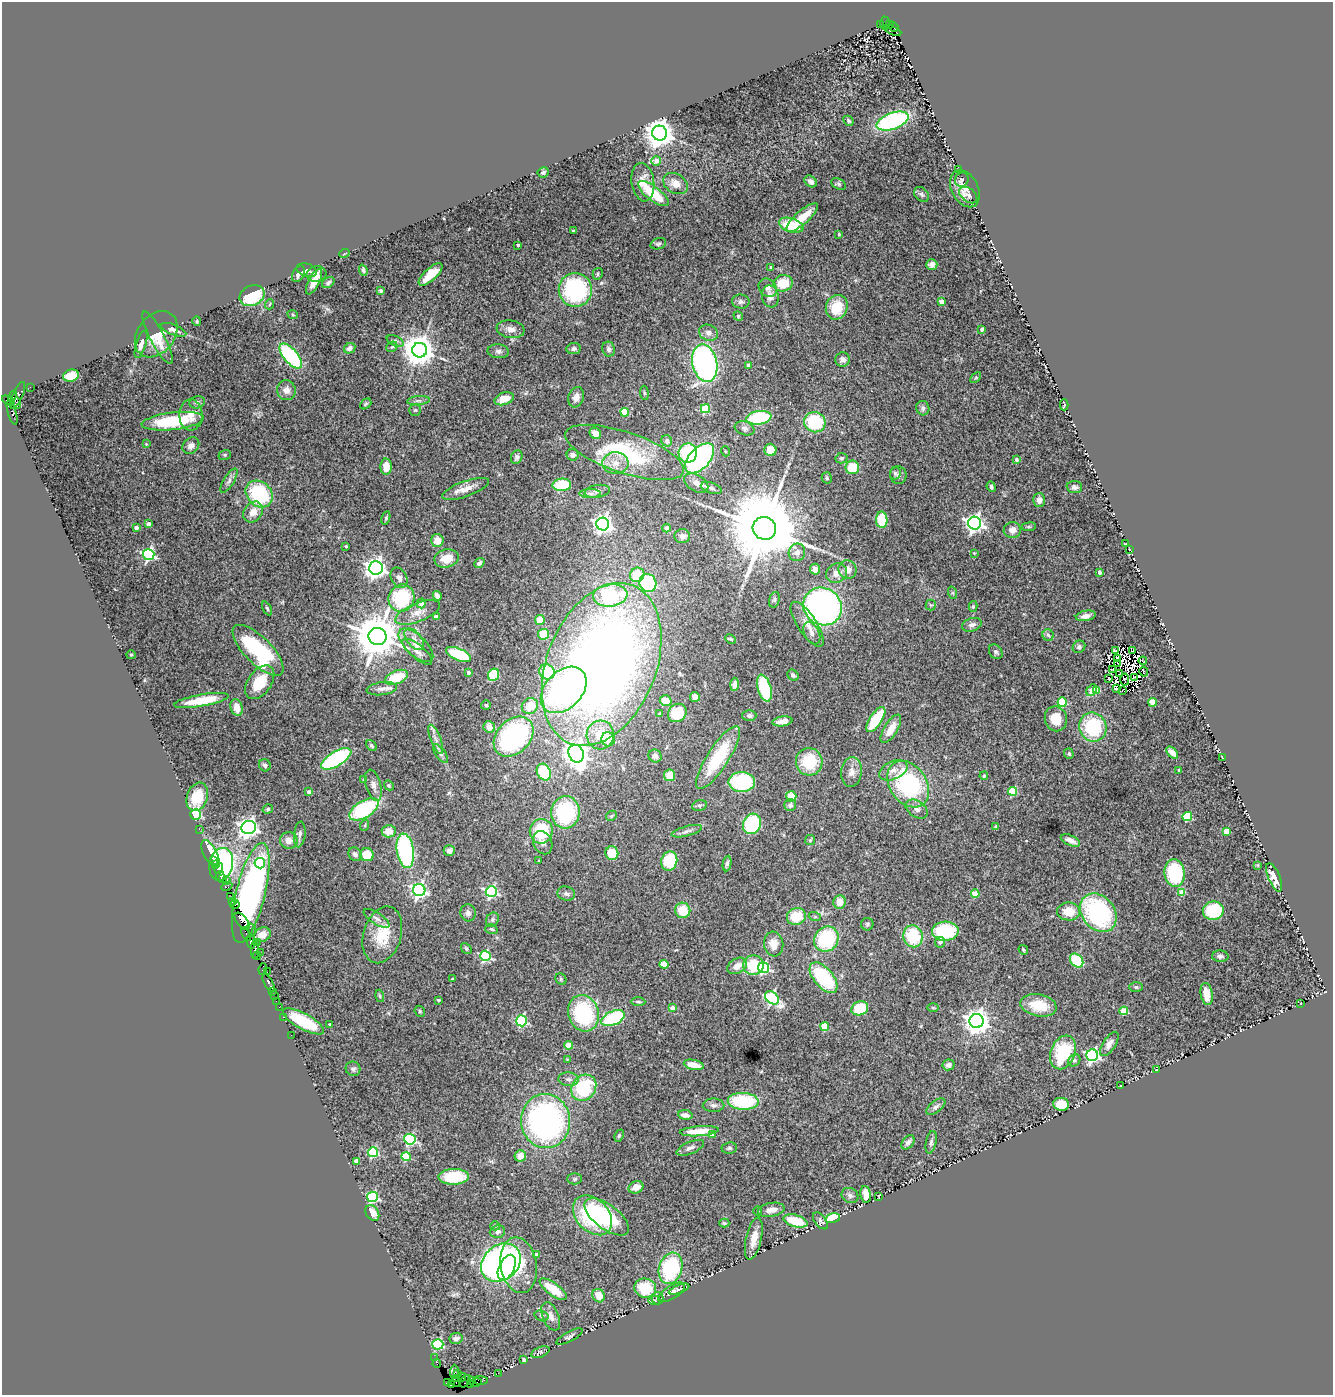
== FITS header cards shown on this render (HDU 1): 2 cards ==
NAXIS1  =                 1331
NAXIS2  =                 1393

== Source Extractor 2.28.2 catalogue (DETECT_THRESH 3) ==
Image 1331 x 1393 px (HDU 1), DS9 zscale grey, 1 PNG px = 1 image px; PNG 1335 x 1397 px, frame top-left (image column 1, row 1393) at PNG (2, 2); each listed source drawn as its Kron ellipse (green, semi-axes under 4 px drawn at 4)
Background 2.75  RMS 0.083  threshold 0.248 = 3 sigma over >= 5 px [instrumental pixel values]
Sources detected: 473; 13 with non-positive FLUX_AUTO (blend fragments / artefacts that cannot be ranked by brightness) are neither listed nor drawn; the other 460 listed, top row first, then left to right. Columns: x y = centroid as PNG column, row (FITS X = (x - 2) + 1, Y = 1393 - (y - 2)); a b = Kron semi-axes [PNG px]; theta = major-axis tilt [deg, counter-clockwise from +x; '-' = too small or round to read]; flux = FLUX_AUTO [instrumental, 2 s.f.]
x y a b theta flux
885 23 7 4 88 1100
880 25 3 3 - 310
889 25 3 3 - 1300
894 27 5 3 - 1200
892 31 9 3 -22 700
848 121 5 4 - 9.1
893 121 17 8 20 810
660 133 7 7 - 8000
656 161 5 4 - 37
958 169 2 2 - 4
543 172 5 5 - 12
962 180 7 6 - 11
811 181 7 5 -39 27
643 182 19 11 -82 70
675 184 13 9 -31 51
839 184 8 5 -28 11
965 189 20 13 -63 68
653 194 18 7 -38 210
921 194 8 6 -46 14
968 195 10 6 -39 16
802 218 20 6 41 110
791 225 13 7 -17 180
573 231 3 3 - 12
839 234 3 2 - 5.2
658 244 8 5 17 12
518 245 3 3 - 11
344 254 5 3 - 4.4
932 264 5 5 - 28
771 268 4 3 - 17
307 270 10 6 -18 23
363 270 6 4 -71 9.4
298 274 9 5 61 25
316 274 10 8 5 25
430 274 15 6 43 120
598 274 6 5 - 8.3
314 282 14 5 63 58
328 283 7 5 35 12
783 283 9 8 - 130
768 288 10 8 -48 30
575 290 17 16 - 620
381 291 3 3 - 8.5
252 296 13 10 25 260
770 296 11 8 -80 45
941 301 4 4 - 67
741 302 9 7 -8 18
270 304 5 3 - 5.6
837 307 12 10 68 160
293 315 5 3 - 5.4
738 316 5 4 - 7.1
197 321 5 3 - 5.7
511 329 14 9 -9 43
982 329 4 3 - 20
173 330 13 5 -22 27
709 333 9 8 - 30
156 334 25 18 53 110
157 338 29 7 -62 69
395 341 9 5 -24 14
141 344 14 5 72 27
392 347 6 4 42 8.3
350 348 6 5 - 27
574 349 7 5 7 14
609 349 7 6 - 19
420 350 7 7 - 11000
498 351 10 7 -7 20
291 356 15 7 -49 660
842 360 7 7 - 25
705 363 19 12 -78 1500
749 365 4 4 - 20
71 376 8 6 14 110
976 378 6 4 45 7.6
30 387 2 2 - 45
286 390 10 9 - 40
644 393 7 3 -82 7.5
18 395 14 5 66 980
13 396 5 3 - 240
576 397 10 7 74 41
504 399 10 6 18 71
8 401 7 3 -29 510
418 401 11 4 5 18
197 402 8 6 12 13
17 403 5 2 - 320
366 404 6 4 40 9.3
1064 405 5 2 - 6.9
923 408 7 6 - 17
705 409 4 4 - 250
415 410 6 5 - 8.5
12 412 13 4 -74 730
625 412 4 4 - 160
191 415 15 11 -88 59
759 418 13 6 9 430
173 421 31 8 6 300
815 422 11 10 - 310
745 428 10 6 -18 19
595 433 6 5 - 50
667 441 6 5 - 20
146 444 4 4 - 5.9
191 446 9 7 44 27
770 450 6 6 - 62
725 451 5 3 - 4.5
625 452 62 20 -18 530
688 453 10 9 - 280
225 455 6 5 - 7.8
573 455 6 5 - 28
517 457 7 5 64 14
700 458 18 10 47 980
841 458 6 5 - 9.8
1016 460 4 3 - 16
615 463 13 11 -3 73
386 467 8 5 -87 57
852 467 7 6 - 130
895 473 6 5 - 12
898 475 9 8 - 19
827 478 5 5 - 9.6
229 481 14 5 58 22
696 483 13 8 -30 34
562 485 9 6 3 230
991 487 5 4 - 15
1074 487 7 6 - 21
711 488 11 5 -18 18
466 489 25 7 20 62
597 491 13 6 9 25
590 493 11 4 0 17
259 494 15 12 -44 410
1039 500 7 6 - 31
253 512 11 9 53 61
386 518 7 4 76 8.4
882 520 8 5 -88 180
974 523 6 6 - 2600
148 524 4 4 - 33
603 524 6 6 - 2400
1029 527 7 3 8 7.9
136 528 4 3 - 22
666 528 4 4 - 11
764 528 12 11 - 84000
1012 530 8 8 - 39
682 536 8 7 - 21
437 541 6 6 - 68
1125 544 3 2 - 4.4
346 546 3 3 - 8
1129 549 3 2 - 3.2
797 552 9 8 - 28
974 553 4 3 - 4.7
149 555 6 5 - 900
447 558 12 9 11 92
479 563 6 4 41 19
376 568 7 6 - 3500
815 569 5 5 - 29
848 570 9 8 - 46
1099 572 4 4 - 14
837 573 11 9 31 48
637 575 7 7 - 120
399 578 11 7 -63 29
648 583 9 8 - 350
953 593 6 4 -72 6.8
610 595 17 11 6 610
437 596 5 4 - 23
401 598 14 13 - 350
774 600 8 5 74 12
421 603 5 4 - 30
931 605 5 5 - 8
823 606 20 18 -37 1800
973 606 5 4 - 9.6
267 608 7 4 -63 8.3
418 613 24 9 22 66
1086 616 10 5 11 31
436 617 4 4 - 60
540 620 5 4 - 83
807 624 26 9 -57 76
972 625 10 6 18 23
812 633 12 7 -62 29
544 634 6 5 - 110
1048 635 6 5 - 12
377 637 9 8 - 26000
414 639 13 7 -50 40
731 639 6 3 -26 7.1
416 645 22 10 -44 66
1079 647 7 6 - 13
258 650 33 13 -45 600
1133 650 3 2 - 13
1116 651 4 3 - 10
417 652 18 7 -41 40
996 652 8 6 -53 13
459 654 13 6 -23 240
131 655 5 4 - 7.2
1118 659 3 2 - 7.2
1143 661 4 2 - 3.2
1117 663 4 2 - 0.34
602 664 85 54 68 6300
1112 669 4 2 - 5.7
468 672 3 3 - 22
547 672 8 7 - 230
1144 672 5 2 - 7.4
1119 674 3 2 - 0.23
494 675 6 5 - 250
793 675 6 5 - 15
396 677 12 6 21 170
1134 678 4 2 - 7.4
1109 679 3 2 - 3.2
1125 679 6 2 -87 11
260 682 19 11 54 170
735 684 6 4 87 21
764 688 14 6 -74 290
382 689 15 6 7 31
1117 689 3 3 - 4.1
564 690 27 18 46 1100
1092 690 6 4 60 62
1097 690 4 4 - 96
1122 691 3 2 - 13
695 697 5 4 - 46
201 700 28 6 10 140
666 701 6 5 - 71
1062 702 4 4 - 280
1153 702 4 4 - 110
486 705 5 5 - 7.5
530 706 8 7 - 100
237 707 8 6 -75 66
677 713 10 8 41 170
659 714 4 4 - 6.3
749 716 7 5 0 16
1056 719 12 11 - 110
876 720 14 6 57 250
782 721 10 5 9 36
489 727 6 5 - 46
1093 727 15 13 -69 410
891 729 16 6 59 76
600 735 14 13 - 140
514 737 23 16 46 1000
436 739 16 5 -69 33
608 739 7 7 - 96
371 746 6 4 -51 10
1172 753 7 4 -46 35
440 754 11 5 -54 18
576 754 9 7 -66 4800
1069 754 5 4 - 9
655 756 7 6 - 21
718 758 36 10 57 340
1222 758 4 2 - 4.2
336 759 17 7 31 700
809 762 14 13 - 220
265 765 6 5 - 15
893 770 15 9 25 47
1179 771 3 2 - 5.9
544 772 8 6 -65 280
851 772 15 10 84 45
670 775 6 5 - 94
984 776 4 4 - 15
363 780 3 3 - 6.2
742 782 13 10 0 430
908 784 25 18 -55 670
373 785 16 7 -75 34
389 785 5 4 - 7.7
1012 791 4 4 - 200
309 792 4 3 - 26
791 796 5 5 - 93
197 797 14 10 72 140
790 805 6 6 - 19
699 806 7 5 15 12
268 809 5 4 - 8.9
364 809 16 8 31 550
917 809 12 8 -34 32
565 812 16 14 84 510
195 815 5 5 - 660
611 816 6 4 45 7.7
1187 817 5 4 - 260
752 824 10 8 63 480
365 825 6 3 72 6
996 827 4 3 - 9
249 828 7 6 - 2800
199 829 2 2 - 46
389 831 7 6 - 59
541 831 12 11 - 270
687 831 15 5 15 24
1226 831 4 4 - 82
300 834 13 5 84 19
289 840 9 8 - 38
810 840 5 5 - 8.6
1070 840 10 5 -24 40
543 843 12 9 -64 33
405 851 17 8 -81 690
449 851 5 5 - 26
612 853 7 6 - 130
210 854 14 6 -62 260
355 854 7 6 - 20
367 855 7 6 - 110
213 860 3 2 - 52
539 861 3 2 - 4.6
669 861 10 8 74 210
260 863 5 5 - 110
221 864 16 11 78 1100
727 864 8 4 81 14
216 865 3 3 - 710
1257 865 4 4 - 5.1
219 868 5 3 - 230
1175 873 14 10 -83 470
220 876 5 3 - 95
1274 877 15 6 -67 70
222 879 3 2 - 130
227 880 3 3 - 130
227 886 6 3 28 530
419 890 6 6 - 1800
491 892 5 5 - 920
1182 892 4 4 - 120
251 893 51 14 76 1900
566 894 9 7 -16 17
975 894 4 4 - 120
230 897 3 2 - 160
232 902 3 2 - 190
839 902 7 6 - 63
235 905 5 2 - 450
683 910 8 7 - 120
1069 911 11 9 -1 95
1213 911 10 9 - 300
468 913 9 7 -78 21
1098 913 21 16 -52 800
796 916 9 8 - 150
815 917 6 4 -18 6.7
377 918 15 5 -33 23
492 920 7 6 - 14
242 921 10 5 -51 1800
867 924 6 6 - 10
251 929 6 2 -72 320
491 929 6 4 -17 9.4
945 931 13 9 2 400
246 934 7 3 -66 650
262 935 8 7 - 51
382 935 29 19 73 180
913 936 11 9 -77 260
826 939 13 12 - 390
251 942 7 3 -75 600
940 942 5 5 - 20
258 943 2 2 - 120
774 944 12 9 -81 61
466 949 6 4 -50 9.3
255 950 9 4 -89 740
1023 950 5 4 - 6.4
260 952 2 2 - 130
257 956 4 3 - 140
485 956 5 5 - 610
1220 956 8 5 -4 16
1077 961 8 6 -49 260
664 964 4 4 - 110
753 965 10 9 - 220
737 966 11 7 30 58
763 968 5 5 - 600
263 969 6 3 81 270
267 972 2 2 - 91
824 978 18 9 -50 440
452 979 3 3 - 14
561 979 6 5 - 9.1
269 983 10 3 -61 550
1136 987 7 5 -1 9.8
272 991 3 3 - 230
1207 994 11 6 -81 59
274 995 2 2 - 130
380 996 6 4 -75 8.5
772 998 8 5 -41 940
438 1000 3 3 - 9
276 1001 2 2 - 100
638 1002 7 4 -1 8.9
1301 1004 4 3 - 4.4
1038 1005 18 11 -12 170
279 1007 2 2 - 110
673 1008 4 4 - 40
860 1008 8 7 - 170
933 1008 6 4 -1 6.3
420 1011 6 5 - 7.8
1124 1011 4 4 - 160
583 1013 18 15 -74 510
284 1017 3 2 - 83
613 1018 12 7 24 430
304 1021 23 7 -29 250
521 1021 5 5 - 620
976 1021 7 7 - 5900
329 1024 3 3 - 6.1
825 1027 4 4 - 170
291 1035 2 2 - 62
1109 1044 14 6 56 36
568 1045 4 4 - 75
1063 1052 17 12 68 300
1092 1055 6 6 - 1200
567 1059 4 3 - 4.5
1074 1060 6 5 - 12
694 1065 10 5 -12 83
948 1065 6 5 - 30
353 1069 7 7 - 15
1156 1070 3 2 - 2.9
568 1079 10 6 -4 25
1120 1086 3 2 - 3.1
584 1088 14 12 54 350
743 1101 15 8 -3 380
1061 1104 8 6 -4 110
714 1105 11 6 -1 23
936 1107 11 5 39 18
685 1115 7 5 -7 35
546 1121 27 24 -83 1600
699 1131 19 5 4 130
712 1134 4 4 - 27
619 1136 6 4 64 8.4
410 1139 5 5 - 590
908 1142 8 5 54 25
931 1142 11 5 78 17
690 1148 15 6 23 25
729 1148 7 5 7 12
373 1152 5 5 - 410
520 1156 6 5 - 55
406 1157 4 4 - 220
356 1161 4 4 - 51
454 1177 15 8 2 230
575 1179 7 5 1 11
636 1187 7 6 - 54
866 1194 8 5 -80 48
850 1195 9 7 -29 20
879 1196 4 2 - 3.5
372 1197 5 5 - 740
771 1210 13 7 10 45
758 1211 5 4 - 7.4
372 1213 8 6 -55 64
593 1215 23 16 -47 560
607 1217 26 12 -37 320
833 1218 7 4 14 190
795 1221 12 6 -16 160
820 1221 10 5 -51 15
724 1223 5 4 - 8.5
495 1226 5 4 - 7.6
497 1232 7 6 - 21
754 1239 22 7 77 74
537 1255 4 4 - 11
501 1263 21 17 40 1900
519 1265 28 18 -80 310
507 1267 13 7 63 640
671 1268 16 11 74 470
645 1288 11 9 -15 200
553 1289 16 6 -36 140
679 1289 11 4 21 12
671 1292 15 6 32 31
599 1296 7 6 - 74
658 1298 6 6 - 10
655 1300 6 4 6 7.8
542 1316 7 5 -17 12
551 1316 15 8 -68 38
569 1337 15 5 28 15
456 1338 7 5 11 26
438 1344 5 5 - 540
540 1352 10 5 22 12
435 1358 2 2 - 39
524 1359 4 3 - 12
437 1363 4 3 - 200
454 1372 7 4 86 630
498 1373 2 2 - 32
458 1374 3 2 - 360
462 1377 4 3 - 350
457 1378 3 3 - 3300
472 1380 3 2 - 170
480 1380 8 3 -2 430
465 1381 7 4 50 770
448 1382 4 3 - 290
456 1382 5 3 - 46
476 1383 6 3 17 250
452 1384 3 3 - 560
470 1385 3 2 - 120
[13 non-positive-flux detections neither listed nor drawn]